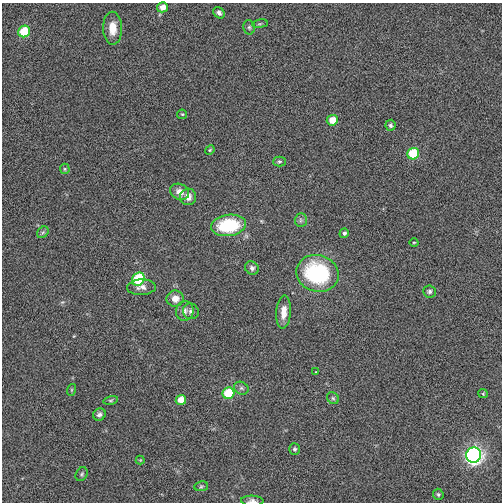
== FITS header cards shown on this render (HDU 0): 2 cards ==
NAXIS1  =                  500 / length of data axis 1
NAXIS2  =                  500 / length of data axis 2

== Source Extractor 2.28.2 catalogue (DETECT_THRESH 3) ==
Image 500 x 500 px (HDU 0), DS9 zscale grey, 1 PNG px = 1 image px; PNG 504 x 504 px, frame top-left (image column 1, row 500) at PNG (2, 3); each listed source drawn as its Kron ellipse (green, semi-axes under 4 px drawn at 4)
Background 0.0062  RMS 0.15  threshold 0.465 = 3 sigma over >= 5 px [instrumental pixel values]
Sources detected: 45; all 45 listed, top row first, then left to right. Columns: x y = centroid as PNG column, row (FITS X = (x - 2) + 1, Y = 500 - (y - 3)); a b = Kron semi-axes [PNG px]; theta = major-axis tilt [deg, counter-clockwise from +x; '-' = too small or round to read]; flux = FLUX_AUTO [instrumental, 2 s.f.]
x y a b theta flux
162 7 5 5 - 76
219 13 6 5 - 30
260 24 8 4 9 16
249 27 7 5 -76 23
113 28 16 9 -89 140
24 32 6 5 - 400
182 114 5 4 - 12
332 120 5 5 - 150
390 125 5 5 - 21
210 150 5 4 - 12
413 154 6 5 - 480
279 162 6 5 - 17
65 169 5 5 - 14
180 192 10 7 -26 82
188 197 8 8 - 71
301 220 6 6 - 24
229 225 17 10 8 660
43 232 6 5 - 21
344 233 5 4 - 23
414 242 4 3 - 8.8
252 268 7 6 - 30
318 273 21 18 -19 1100
138 279 7 6 - 580
142 287 14 7 3 59
429 291 6 6 - 23
175 299 8 8 - 90
185 311 10 8 73 50
191 311 8 7 - 37
284 312 17 7 86 110
316 372 4 3 - 8.6
241 388 7 6 - 25
71 390 6 4 71 11
228 393 6 5 - 510
483 394 5 4 - 10
333 398 6 5 - 20
111 400 7 4 13 15
181 400 5 5 - 140
99 415 6 6 - 30
294 449 6 5 - 21
474 455 8 7 - 3000
140 460 4 4 - 9.3
82 474 7 5 59 20
201 486 7 5 9 18
438 494 6 5 - 16
252 501 11 5 -2 40
At the frame edge (FLAGS 8, measured only in part): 1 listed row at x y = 252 501